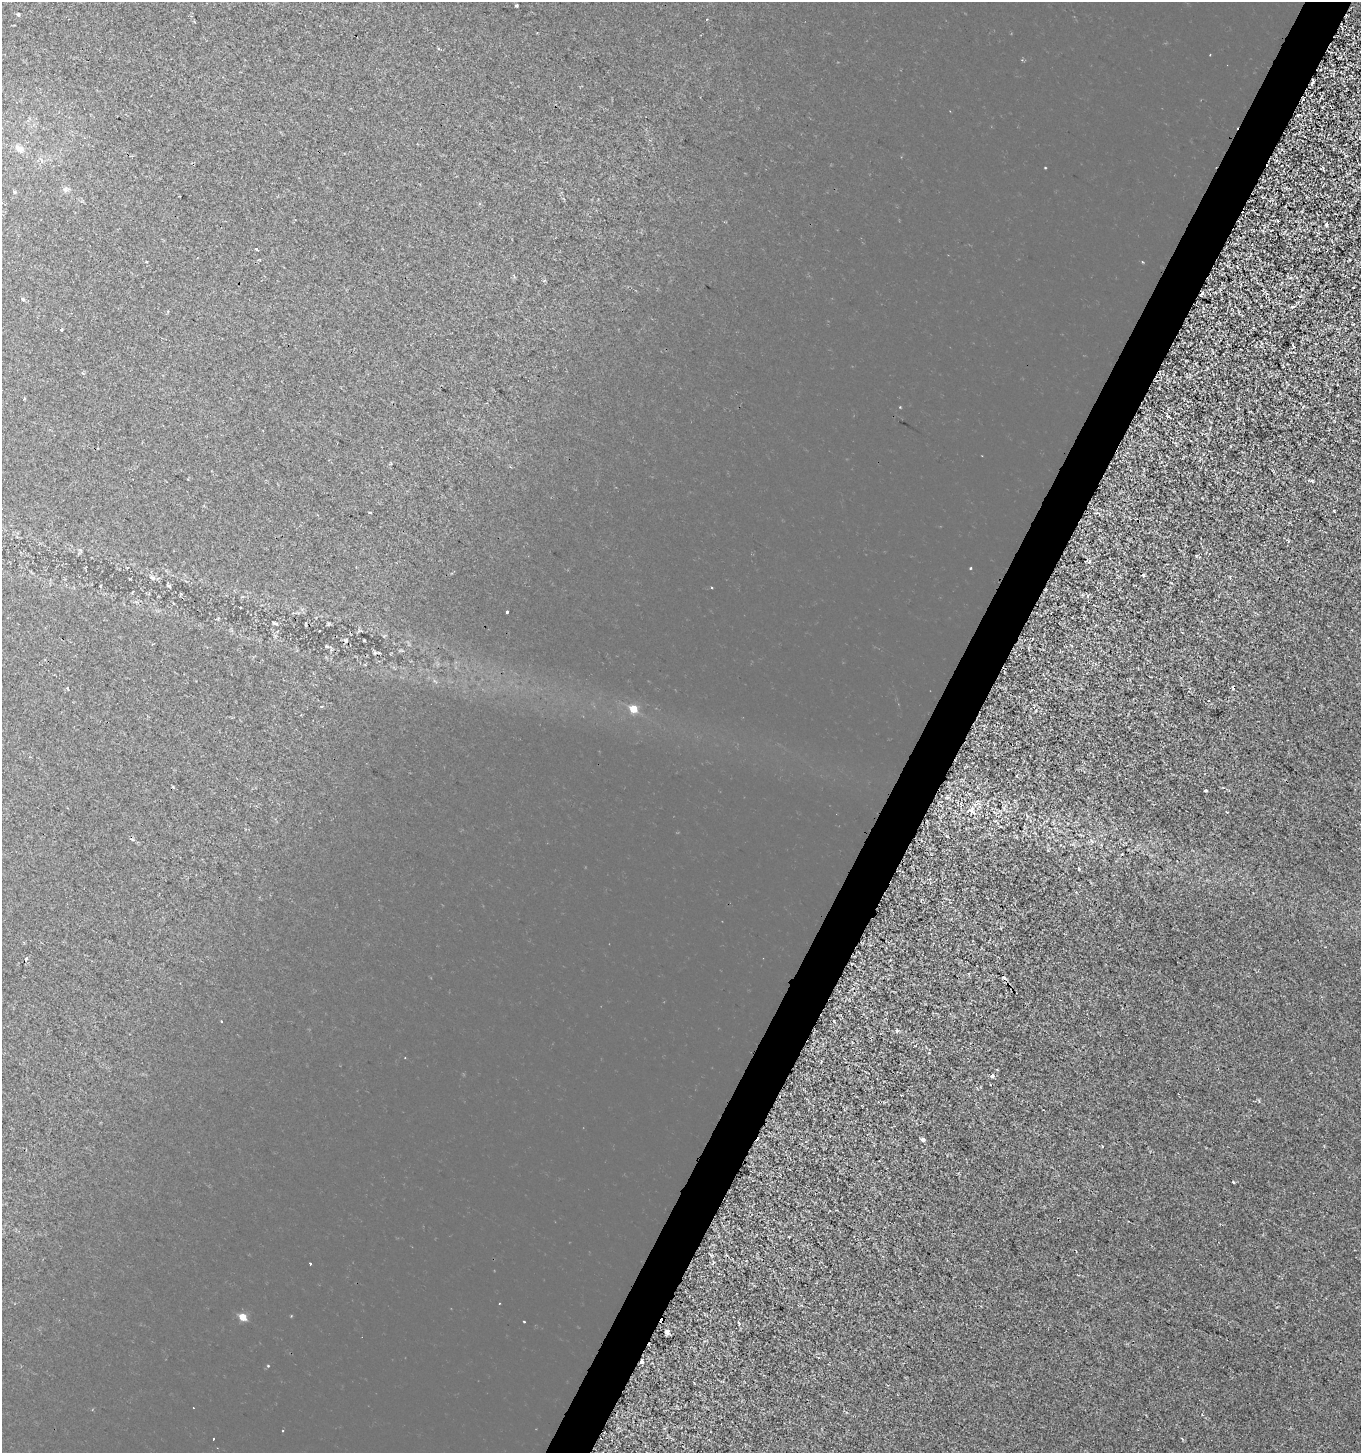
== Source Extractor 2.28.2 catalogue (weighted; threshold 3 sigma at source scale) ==
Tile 10 of 4 x 4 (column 2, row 3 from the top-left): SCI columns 1627-2985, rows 1457-2907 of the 5908 x 5820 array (HDU 1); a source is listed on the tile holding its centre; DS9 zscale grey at full resolution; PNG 1363 x 1455 px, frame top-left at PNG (2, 2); no overlay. Shown black and unused: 3% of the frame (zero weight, under 2 of 3 exposures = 1% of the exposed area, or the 3 px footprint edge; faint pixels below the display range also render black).
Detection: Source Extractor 2.28.2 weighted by HDU 2 'WHT'; one run over the whole footprint, this tile lists its part. Background -2.56e-04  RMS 0.0025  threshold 0.0113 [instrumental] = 3 sigma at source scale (4.5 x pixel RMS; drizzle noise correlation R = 1.50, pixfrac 1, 0.0396/0.0396 arcsec/px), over >= 5 px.
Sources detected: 53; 12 cosmic-ray / hot-pixel residue — not listed; the other 41 listed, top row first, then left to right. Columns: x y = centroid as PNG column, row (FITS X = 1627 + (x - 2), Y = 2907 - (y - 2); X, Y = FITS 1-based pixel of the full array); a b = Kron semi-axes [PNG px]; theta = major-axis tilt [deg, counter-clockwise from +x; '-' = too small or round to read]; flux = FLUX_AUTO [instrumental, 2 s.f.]
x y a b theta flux
517 5 3 3 - 0.32
18 14 5 4 - 0.25
1313 81 4 3 - 0.46
1303 100 3 3 - 0.35
19 149 11 8 -21 1.3
14 192 3 3 - 0.82
1327 225 3 3 - 0.61
257 249 4 3 - 0.84
1353 288 3 2 - 0.3
1202 293 4 3 - 3
23 299 3 3 - 1.1
1293 307 5 4 - 0.39
61 330 3 3 - 0.88
82 373 4 4 - 0.3
1312 481 3 3 - 0.48
1334 511 3 2 - 0.33
370 512 3 2 - 0.25
1089 561 3 3 - 1.1
970 568 3 2 - 0.27
1143 575 3 3 - 0.51
153 577 9 3 -21 0.5
507 612 3 3 - 0.54
276 624 6 4 -2 0.36
346 640 6 4 72 0.32
67 688 4 3 - 0.25
1209 700 3 3 - 0.7
633 709 5 5 - 3.4
1206 790 3 3 - 0.44
971 810 12 10 -66 1.8
947 836 3 2 - 0.23
1079 869 3 3 - 0.68
834 1021 3 3 - 0.26
992 1076 5 4 - 0.43
923 1139 4 3 - 0.84
1103 1146 2 2 - 0.29
1233 1182 3 2 - 0.25
310 1263 3 2 - 0.35
242 1317 5 5 - 2.9
667 1332 4 4 - 1.2
641 1362 3 3 - 3.9
213 1439 3 2 - 0.2
Overlapping masked pixels (flux is a lower limit): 4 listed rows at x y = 1313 81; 1303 100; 1202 293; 641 1362
Unlisted compact peaks at least as high as the median listed source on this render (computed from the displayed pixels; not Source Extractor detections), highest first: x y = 1168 416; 1196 556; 897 1031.